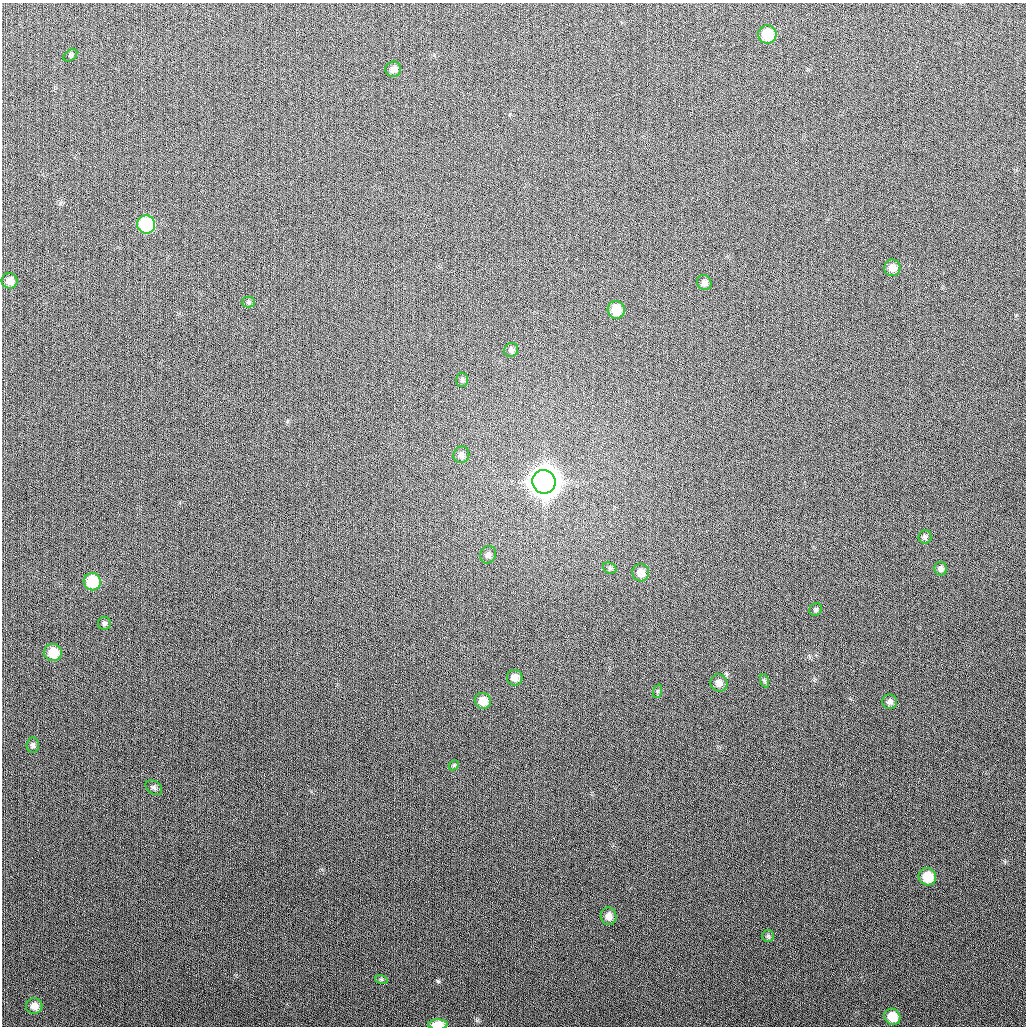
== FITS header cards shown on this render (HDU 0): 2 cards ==
NAXIS1  =                 1024
NAXIS2  =                 1024

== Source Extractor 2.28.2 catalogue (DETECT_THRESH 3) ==
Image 1024 x 1024 px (HDU 0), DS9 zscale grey, 1 PNG px = 1 image px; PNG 1028 x 1028 px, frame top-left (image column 1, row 1024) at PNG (2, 3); each listed source drawn as its Kron ellipse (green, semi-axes under 4 px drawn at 4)
Background 267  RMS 11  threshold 33.1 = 3 sigma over >= 5 px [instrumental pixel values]
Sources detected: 38; all 38 listed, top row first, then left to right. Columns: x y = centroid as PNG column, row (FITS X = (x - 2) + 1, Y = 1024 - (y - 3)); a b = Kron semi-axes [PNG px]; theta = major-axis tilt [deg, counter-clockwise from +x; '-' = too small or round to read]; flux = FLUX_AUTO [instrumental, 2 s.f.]
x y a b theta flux
767 34 9 9 - 2.0e+04
70 55 8 5 41 1.2e+03
393 69 8 7 - 3.5e+03
146 224 9 9 - 5.0e+04
892 268 8 8 - 5.5e+03
10 281 8 7 - 5.6e+03
704 283 8 7 - 3.2e+03
248 302 6 5 - 1.3e+03
616 310 9 8 - 1.3e+04
511 350 7 7 - 2.0e+03
462 380 7 6 - 1.6e+03
461 455 8 8 - 2.9e+03
544 482 12 11 - 1.5e+06
925 537 7 6 - 2.0e+03
488 555 9 7 68 2.9e+03
610 568 7 5 -22 1.5e+03
941 569 7 6 - 2.7e+03
641 573 9 8 - 6.3e+03
92 582 8 8 - 2.7e+04
816 609 7 6 - 1.3e+03
105 623 6 6 - 1.6e+03
53 653 9 8 - 1.3e+04
515 678 8 7 - 4.8e+03
765 681 7 4 -71 1.3e+03
719 683 9 8 - 4.3e+03
658 691 7 4 71 1.1e+03
483 701 8 7 - 8.3e+03
890 702 7 7 - 2.7e+03
33 745 7 6 - 1.9e+03
454 765 6 4 45 1.1e+03
154 787 9 6 -37 2.1e+03
927 877 9 8 - 1.6e+04
609 916 9 8 - 4.9e+03
768 936 6 6 - 1.4e+03
381 979 6 4 -18 1.1e+03
34 1006 8 7 - 4.7e+03
892 1017 8 7 - 1.1e+04
438 1025 10 5 3 1.1e+04
At the frame edge (FLAGS 8, measured only in part): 1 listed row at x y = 438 1025